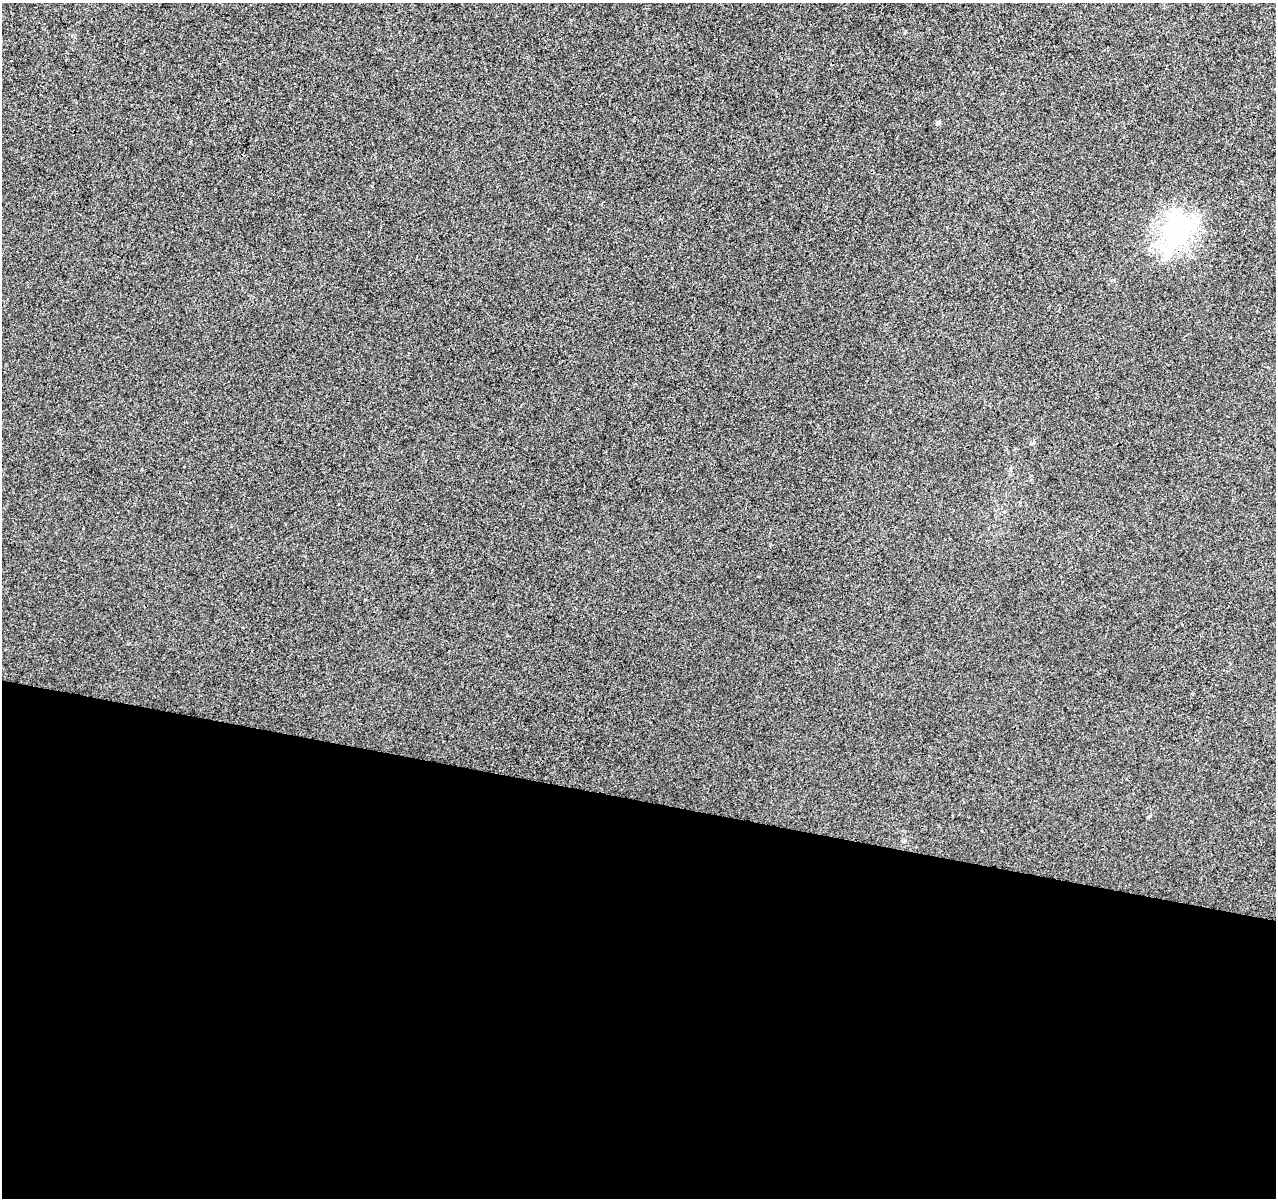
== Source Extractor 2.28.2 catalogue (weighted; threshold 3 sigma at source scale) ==
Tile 14 of 4 x 4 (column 2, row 4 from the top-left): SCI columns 1284-2557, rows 285-1480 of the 5104 x 5290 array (HDU 1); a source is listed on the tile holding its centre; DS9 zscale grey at full resolution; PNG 1278 x 1200 px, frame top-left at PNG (2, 3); no overlay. Shown black and unused: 33% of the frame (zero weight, under 3 of 4 exposures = <1% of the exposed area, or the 3 px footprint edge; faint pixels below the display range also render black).
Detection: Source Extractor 2.28.2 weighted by HDU 2 'WHT'; one run over the whole footprint, this tile lists its part. Background -1.32e-04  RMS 0.0035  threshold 0.016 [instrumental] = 3 sigma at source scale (4.5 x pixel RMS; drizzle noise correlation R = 1.50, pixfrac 1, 0.0396/0.0396 arcsec/px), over >= 5 px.
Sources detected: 3; all 3 listed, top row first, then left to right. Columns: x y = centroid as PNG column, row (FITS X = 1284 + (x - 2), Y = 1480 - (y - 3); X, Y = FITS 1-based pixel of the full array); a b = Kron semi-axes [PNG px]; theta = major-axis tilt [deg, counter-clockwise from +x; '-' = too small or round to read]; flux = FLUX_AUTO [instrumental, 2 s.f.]
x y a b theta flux
938 123 7 5 48 0.64
1177 230 11 8 61 250
1149 816 5 3 - 0.34
Overlapping masked pixels (flux is a lower limit): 1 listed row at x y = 1177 230